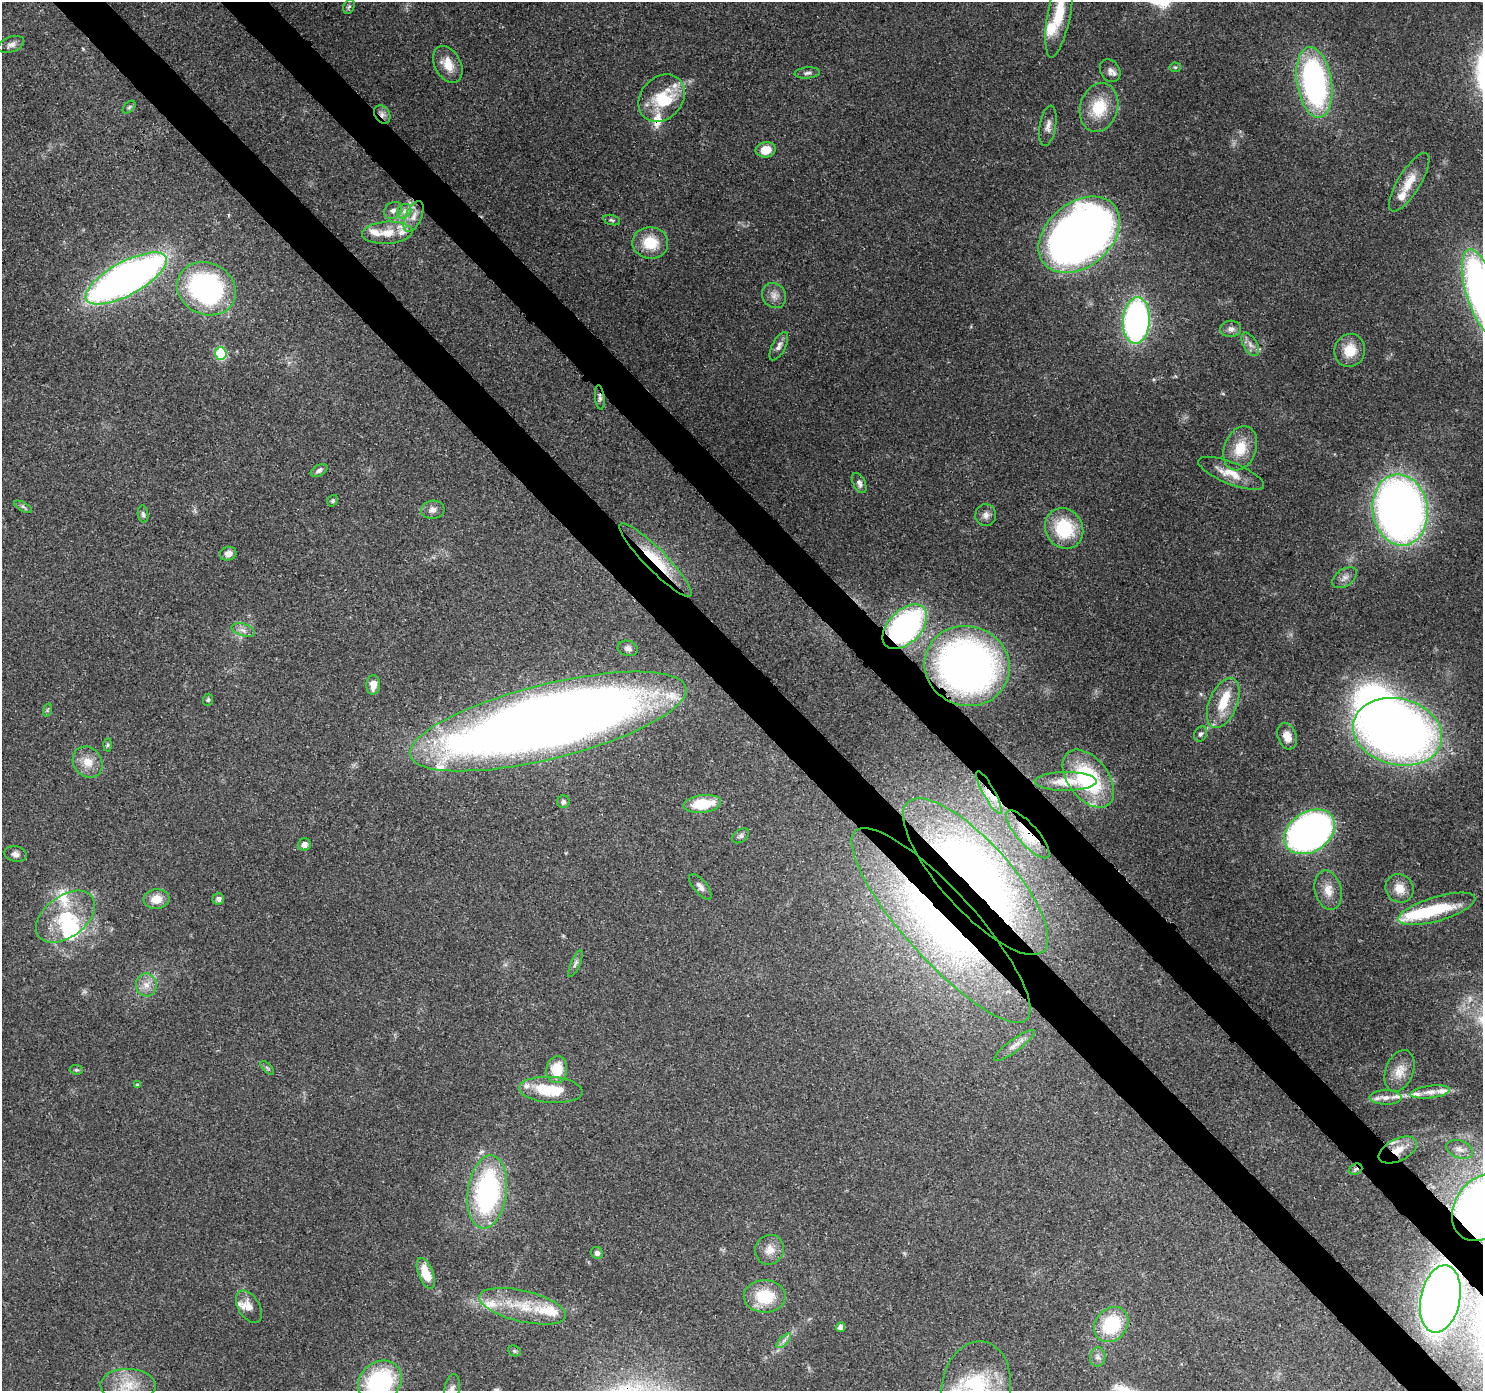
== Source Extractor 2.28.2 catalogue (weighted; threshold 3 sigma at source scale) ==
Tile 6 of 4 x 4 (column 2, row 2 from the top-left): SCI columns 1575-3055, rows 3008-4396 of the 6119 x 6080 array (HDU 1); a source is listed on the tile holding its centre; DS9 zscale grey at full resolution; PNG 1485 x 1393 px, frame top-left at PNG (2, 2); each listed source drawn as its Kron ellipse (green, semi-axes under 4 px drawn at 4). Shown black and unused: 7% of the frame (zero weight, under 3 of 4 exposures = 8% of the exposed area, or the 3 px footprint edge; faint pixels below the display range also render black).
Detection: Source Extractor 2.28.2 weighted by HDU 2 'WHT'; one run over the whole footprint, this tile lists its part. Background 0.122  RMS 0.0043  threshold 0.0193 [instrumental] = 3 sigma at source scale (4.5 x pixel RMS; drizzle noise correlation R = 1.50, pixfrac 1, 0.0396/0.0396 arcsec/px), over >= 5 px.
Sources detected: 137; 6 inside a brighter object's white glare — neither listed nor drawn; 19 inside a brighter listed object's ellipse — not listed separately; the other 112 listed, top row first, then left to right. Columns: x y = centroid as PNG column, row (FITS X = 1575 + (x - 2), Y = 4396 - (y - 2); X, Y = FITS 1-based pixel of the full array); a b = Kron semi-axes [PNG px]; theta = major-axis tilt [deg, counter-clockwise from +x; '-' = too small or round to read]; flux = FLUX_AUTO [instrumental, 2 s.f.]
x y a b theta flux
349 7 7 5 65 0.87
1059 12 46 11 80 15
11 44 13 7 20 2.2
448 64 20 13 -62 6.9
1175 67 5 5 - 0.64
1110 71 12 9 -58 2.4
807 73 12 5 5 1.4
1314 82 35 17 -81 110
662 98 26 21 49 17
129 107 7 4 45 0.78
1099 107 25 19 74 16
382 114 10 7 -57 2.1
1048 126 20 8 80 3
766 150 10 7 8 7.3
1409 182 34 11 58 8.2
393 210 9 7 42 1.9
404 211 8 6 46 1.8
414 217 16 8 65 4.3
612 220 8 5 -17 0.85
387 233 25 11 3 8.1
1079 235 46 32 40 450
650 243 18 16 -7 13
126 278 45 16 29 260
206 289 30 25 -25 94
1482 292 44 15 -73 200
774 295 13 11 -57 3.3
1136 321 23 13 87 140
1231 329 10 8 4 2.2
1250 344 13 7 -59 2.5
779 346 15 7 63 2.3
1350 350 16 15 - 9.2
221 353 6 5 - 38
600 397 12 4 -83 1.3
1240 448 23 16 69 11
319 470 9 5 28 1.7
1231 473 35 11 -22 8.1
859 483 11 6 -64 1.7
333 501 6 5 - 0.72
23 507 10 4 -29 0.96
433 510 12 9 4 2.4
1400 510 36 27 -82 300
143 514 8 5 -81 1.1
986 515 11 10 - 2.5
1064 528 21 18 -59 25
228 554 8 6 16 2.7
656 560 50 10 -45 21
1345 578 13 8 35 2.6
905 627 27 16 45 110
243 630 12 6 -18 2.3
628 648 10 7 -15 1.8
967 666 43 39 -19 200
373 685 10 7 86 4.2
208 700 6 5 - 0.7
1223 703 26 14 68 12
47 710 7 4 71 0.58
548 721 142 37 14 870
1398 732 45 33 -14 350
1200 734 8 6 63 1.2
1287 736 13 9 -72 4.8
108 745 6 4 88 0.66
88 762 16 14 -54 6.4
1088 779 33 20 -53 43
1066 781 31 9 0 8.2
989 792 24 6 -61 5.7
563 802 6 6 - 1.5
702 804 19 8 7 14
1310 832 27 20 32 210
1028 834 31 10 -49 11
741 836 9 6 35 1.2
304 845 6 6 - 2.5
16 854 11 8 -13 2
976 877 101 34 -48 220
700 887 15 6 -50 2.3
1400 888 15 13 -46 6
1328 890 20 13 -75 6.1
156 899 13 10 5 5.4
218 899 6 6 - 1.5
1437 909 40 12 16 24
65 917 33 21 37 20
941 925 127 35 -48 160
575 964 14 4 67 1.4
146 985 11 10 - 3.8
1014 1045 25 6 37 3.7
267 1068 9 3 -45 0.72
76 1070 7 4 -6 0.67
557 1070 13 10 82 12
1400 1071 21 14 69 6.3
137 1085 4 4 - 0.42
551 1090 32 13 -4 15
1430 1092 20 6 7 3.4
1385 1097 16 7 -1 3
1460 1149 14 8 -21 2.8
1398 1150 20 11 26 7.6
1355 1169 7 5 22 1.1
487 1192 37 19 82 78
1482 1208 35 27 57 330
770 1250 15 14 - 4.8
597 1253 6 5 - 1.4
426 1273 16 7 -69 9.8
765 1296 21 16 0 17
1440 1299 34 19 78 310
523 1306 44 15 -13 18
249 1307 18 10 -59 3.9
1111 1324 19 15 48 26
841 1327 5 4 - 2.6
784 1341 9 3 45 1.4
514 1351 7 5 -20 0.8
1098 1357 9 7 83 1.9
380 1382 23 19 43 51
128 1385 27 16 -1 12
976 1388 47 34 81 43
452 1389 15 7 81 2.2
Overlapping masked pixels (flux is a lower limit): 14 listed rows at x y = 382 114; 600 397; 656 560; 905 627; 967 666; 548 721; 989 792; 1028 834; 976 877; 941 925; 1398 1150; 1355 1169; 1482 1208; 1440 1299
Isophote crosses this tile's border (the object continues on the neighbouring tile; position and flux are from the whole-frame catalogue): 6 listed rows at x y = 1059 12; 1482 292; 1482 1208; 380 1382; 976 1388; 452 1389